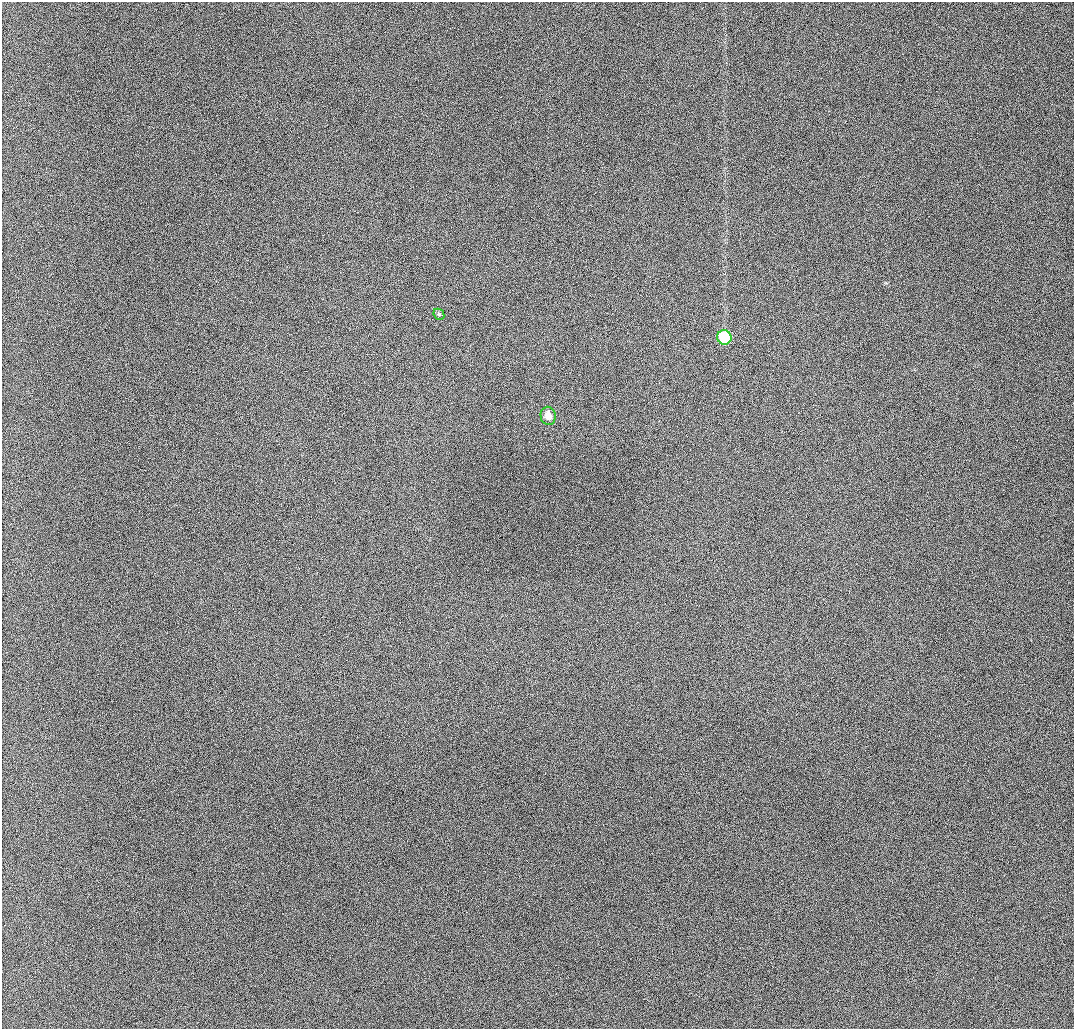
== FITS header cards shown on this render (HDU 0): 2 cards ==
NAXIS1  =                 1072 / length of data axis 1
NAXIS2  =                 1027 / length of data axis 2

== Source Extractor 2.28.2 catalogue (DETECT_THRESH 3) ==
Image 1072 x 1027 px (HDU 0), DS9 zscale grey, 1 PNG px = 1 image px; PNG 1076 x 1031 px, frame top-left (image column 1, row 1027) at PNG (2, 2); each listed source drawn as its Kron ellipse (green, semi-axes under 4 px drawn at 4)
Background 977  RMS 11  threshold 31.6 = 3 sigma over >= 5 px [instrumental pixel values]
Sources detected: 3; all 3 listed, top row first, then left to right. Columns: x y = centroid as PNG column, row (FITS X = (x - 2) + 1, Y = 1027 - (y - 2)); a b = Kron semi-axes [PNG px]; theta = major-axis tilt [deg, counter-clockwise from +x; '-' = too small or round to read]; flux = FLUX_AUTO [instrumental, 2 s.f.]
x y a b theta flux
439 314 6 5 - 1000
724 337 7 7 - 40000
548 416 9 7 -78 6300